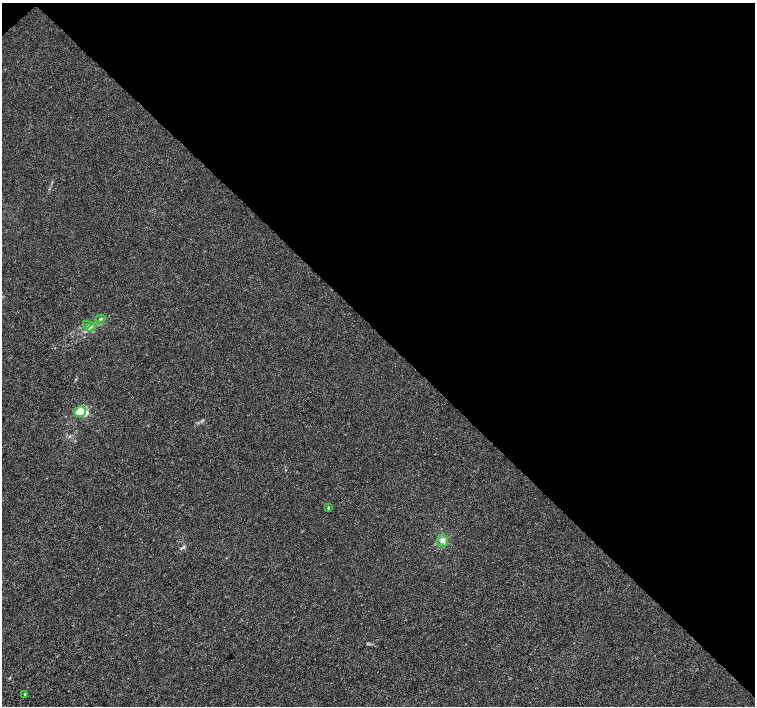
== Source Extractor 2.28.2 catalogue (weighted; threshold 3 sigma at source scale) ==
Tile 3 of 4 x 4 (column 3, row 1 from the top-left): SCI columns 3011-4515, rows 4380-5787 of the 6026 x 6007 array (HDU 1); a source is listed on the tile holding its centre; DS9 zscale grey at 2 x 2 block average (1 PNG px = mean of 2 x 2 image px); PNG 757 x 708 px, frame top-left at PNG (2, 3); each listed source drawn as its Kron ellipse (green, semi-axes under 4 px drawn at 4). Shown black and unused: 47% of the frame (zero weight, under 3 of 4 exposures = <1% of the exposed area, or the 3 px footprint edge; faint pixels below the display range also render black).
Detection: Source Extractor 2.28.2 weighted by HDU 2 'WHT'; one run over the whole footprint, this tile lists its part. Background 4.72e-04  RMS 0.0027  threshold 0.0123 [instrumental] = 3 sigma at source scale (4.5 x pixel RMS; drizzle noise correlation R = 1.50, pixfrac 1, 0.0396/0.0396 arcsec/px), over >= 5 px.
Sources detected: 8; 1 inside a brighter listed object's ellipse — not listed separately; the other 7 listed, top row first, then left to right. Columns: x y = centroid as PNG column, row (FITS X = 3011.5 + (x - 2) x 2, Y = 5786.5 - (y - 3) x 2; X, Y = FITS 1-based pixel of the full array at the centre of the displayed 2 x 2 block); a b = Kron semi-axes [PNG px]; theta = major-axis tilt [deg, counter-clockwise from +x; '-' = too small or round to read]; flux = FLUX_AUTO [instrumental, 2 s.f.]
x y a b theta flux
100 319 5 3 - 0.79
87 325 4 3 - 0.77
91 327 5 2 - 0.68
80 412 6 5 - 12
328 507 3 3 - 0.56
442 540 6 5 - 2.4
24 694 2 2 - 1.9